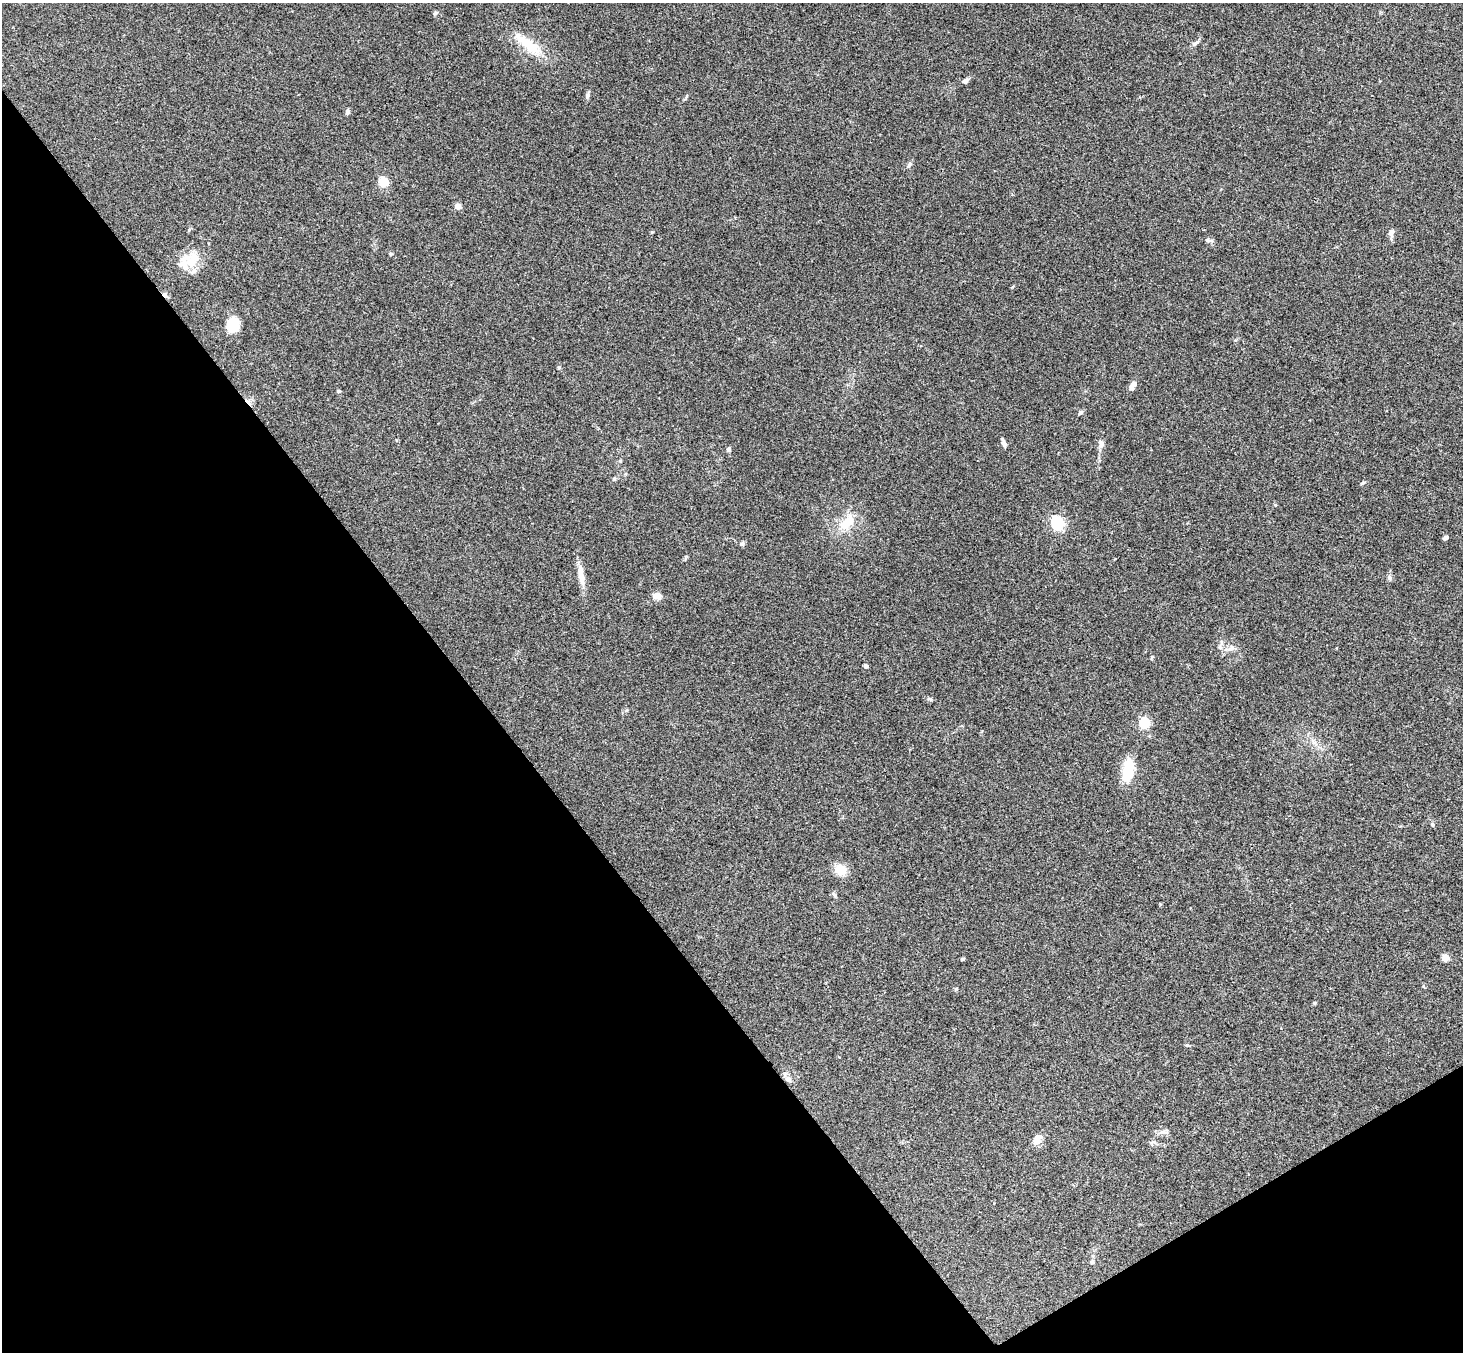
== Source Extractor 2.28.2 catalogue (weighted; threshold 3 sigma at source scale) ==
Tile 14 of 4 x 4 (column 2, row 4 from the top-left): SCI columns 1513-2973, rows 332-1681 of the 5945 x 5927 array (HDU 1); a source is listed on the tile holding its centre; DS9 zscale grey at full resolution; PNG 1465 x 1354 px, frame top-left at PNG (2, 3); no overlay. Shown black and unused: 35% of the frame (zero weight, under 3 of 4 exposures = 6% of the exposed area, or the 3 px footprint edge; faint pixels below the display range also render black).
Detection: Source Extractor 2.28.2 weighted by HDU 2 'WHT'; one run over the whole footprint, this tile lists its part. Background 0.215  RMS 0.0084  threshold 0.0377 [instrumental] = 3 sigma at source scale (4.5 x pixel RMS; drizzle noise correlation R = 1.50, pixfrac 1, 0.05/0.05 arcsec/px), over >= 5 px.
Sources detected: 48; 2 cosmic-ray / hot-pixel residue — not listed; the other 46 listed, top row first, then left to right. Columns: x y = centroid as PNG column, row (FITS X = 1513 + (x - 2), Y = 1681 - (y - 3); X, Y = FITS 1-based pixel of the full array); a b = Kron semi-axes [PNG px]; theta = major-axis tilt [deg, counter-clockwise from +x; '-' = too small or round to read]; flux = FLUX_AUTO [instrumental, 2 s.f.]
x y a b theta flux
435 13 7 5 19 1.4
1195 43 13 5 33 2.4
527 44 43 11 -37 24
965 81 9 6 29 2.3
587 95 8 6 75 2.2
348 112 7 5 70 2.1
909 165 10 5 51 2
383 182 5 5 - 44
458 206 4 4 - 10
1391 233 15 6 89 3.3
1208 240 8 6 -1 2.1
391 254 5 4 - 1.3
188 260 27 20 8 20
233 325 13 12 - 23
559 368 5 4 - 0.97
1133 385 9 6 55 5.7
339 391 4 4 - 1.5
1080 413 6 5 - 1.6
1004 443 11 4 -71 2.6
1101 444 11 7 89 3.3
728 449 6 5 - 1.9
620 461 5 4 - 0.87
614 479 5 5 - 1.3
1363 483 6 4 27 1.2
847 522 25 12 46 19
1057 523 7 5 -72 130
1445 538 5 4 - 1.9
742 543 7 5 36 1.6
581 575 28 8 -81 9.6
1389 577 7 7 - 2
657 596 12 8 -10 5.2
1231 648 9 8 - 3.9
866 666 4 4 - 3.6
930 699 8 3 -13 1.3
1144 723 5 5 - 71
1128 770 26 11 81 27
1433 825 5 4 - 1
841 870 16 13 -27 11
834 894 9 5 -53 1.7
1445 958 5 5 - 18
962 959 5 3 - 1.1
1315 1003 6 3 71 0.82
1187 1045 6 4 -19 1.1
788 1079 10 7 -36 3.3
1038 1139 15 10 56 6.2
1092 1262 5 5 - 1.2